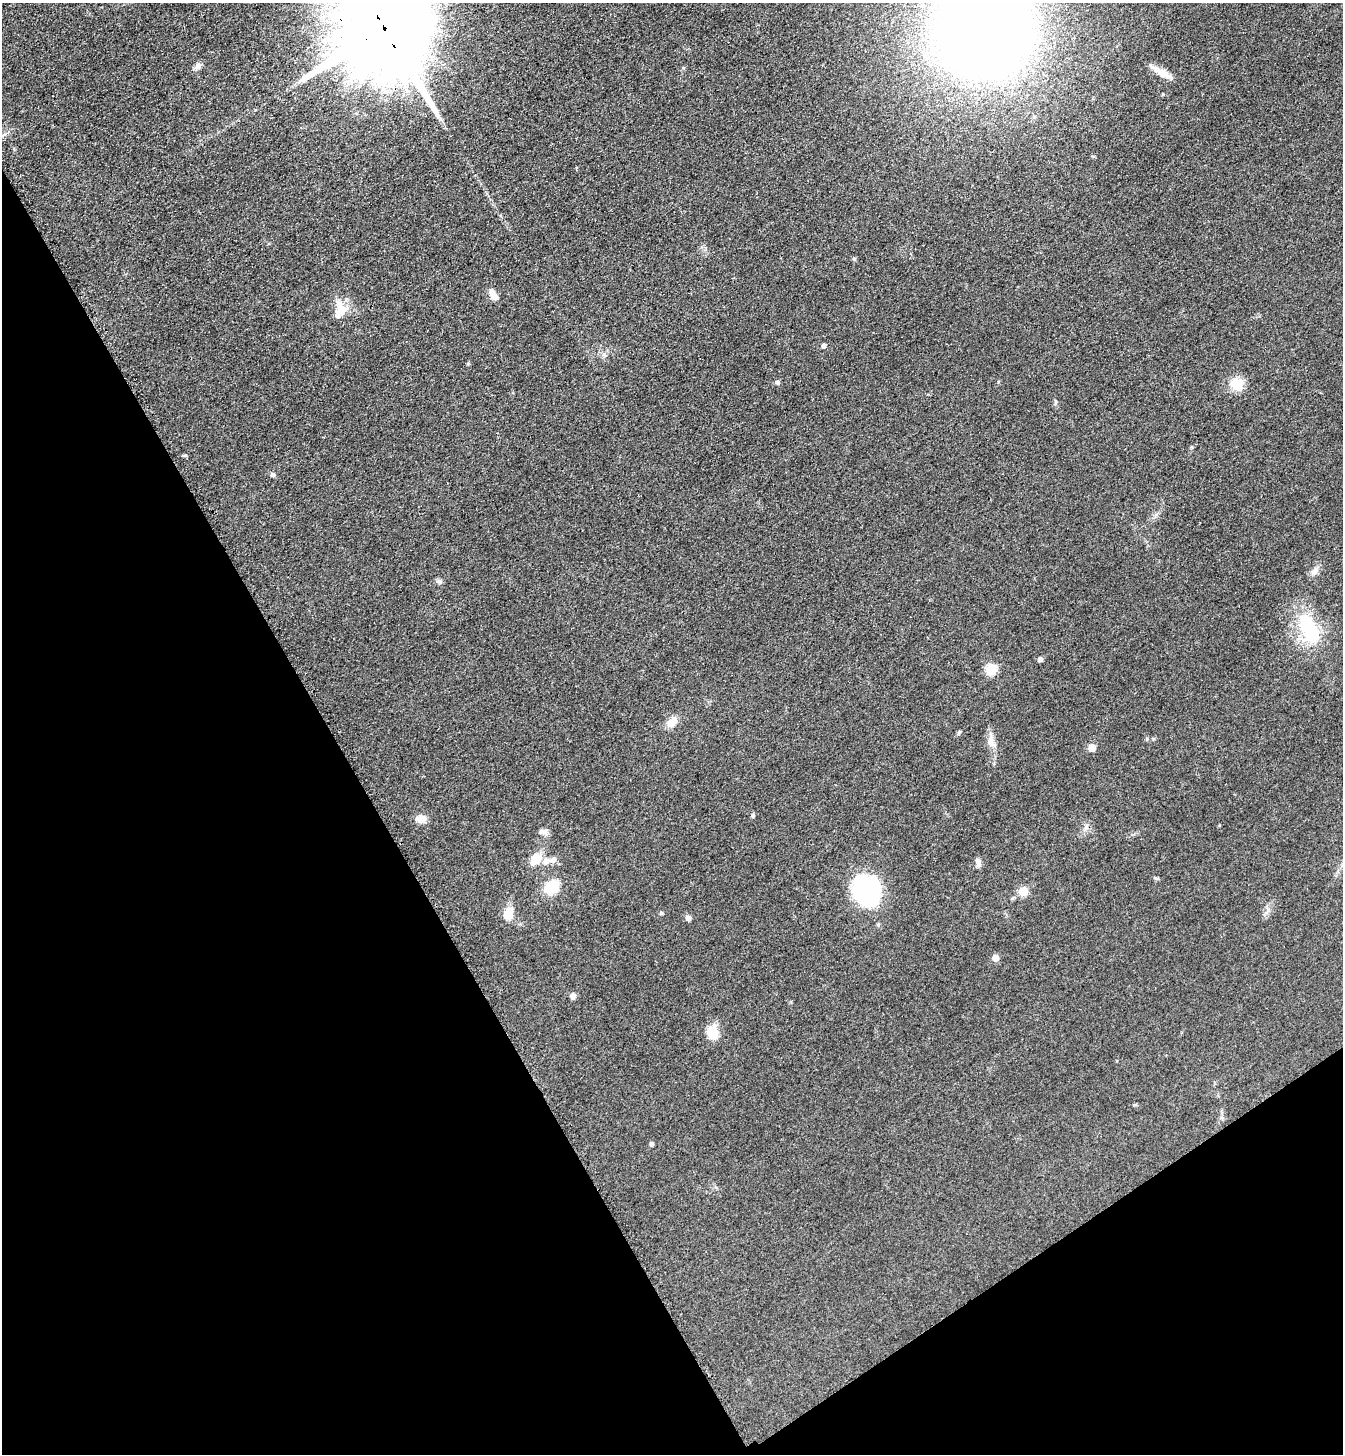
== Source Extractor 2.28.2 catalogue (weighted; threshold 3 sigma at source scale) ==
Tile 14 of 4 x 4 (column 2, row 4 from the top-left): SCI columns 1521-2861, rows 31-1482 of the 5861 x 5869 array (HDU 1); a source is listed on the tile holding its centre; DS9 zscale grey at full resolution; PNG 1345 x 1456 px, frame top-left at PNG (2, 3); no overlay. Shown black and unused: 31% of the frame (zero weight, under 3 of 4 exposures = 3% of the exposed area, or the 3 px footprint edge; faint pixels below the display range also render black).
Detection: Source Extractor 2.28.2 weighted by HDU 2 'WHT'; one run over the whole footprint, this tile lists its part. Background 0.0774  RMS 0.0093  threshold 0.042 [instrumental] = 3 sigma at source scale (4.5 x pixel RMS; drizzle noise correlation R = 1.50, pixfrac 1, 0.05/0.05 arcsec/px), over >= 5 px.
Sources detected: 42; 2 inside a brighter listed object's ellipse — not listed separately; the other 40 listed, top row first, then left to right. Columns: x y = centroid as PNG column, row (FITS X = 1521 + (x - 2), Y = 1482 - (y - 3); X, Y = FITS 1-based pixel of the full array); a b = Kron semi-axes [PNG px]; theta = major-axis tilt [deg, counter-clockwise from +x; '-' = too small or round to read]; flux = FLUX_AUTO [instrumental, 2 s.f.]
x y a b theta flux
983 28 54 53 - 2000
385 29 30 24 -65 24000
198 66 11 8 42 3.8
1164 74 17 10 -34 8.8
302 79 7 4 20 2.5
854 259 5 5 - 1.3
493 295 13 7 -62 7.2
340 310 18 13 73 16
824 346 5 5 - 2.8
777 382 5 5 - 2.5
1237 384 12 12 - 18
185 455 5 5 - 1.2
273 475 5 4 - 2.5
1315 571 16 7 54 4.9
439 581 8 5 -20 2.2
1308 628 40 19 -65 57
1040 659 4 4 - 3.8
991 669 6 5 - 58
672 722 14 9 51 9.7
959 733 7 4 70 1.3
1147 739 5 3 - 1
991 743 13 9 -64 6.5
1092 748 5 5 - 15
753 815 5 4 - 1.2
421 819 12 10 -1 7.7
1086 828 7 6 - 2.9
543 832 12 6 9 3.7
535 859 17 11 54 13
552 860 11 7 32 4.3
978 863 11 6 -85 3.7
552 887 17 13 45 22
867 891 31 26 -63 110
1023 891 5 5 - 32
661 913 5 5 - 1.3
508 914 14 10 70 14
688 918 5 5 - 4.6
995 958 5 5 - 11
573 995 7 6 - 2.9
712 1033 13 11 -76 18
651 1144 5 4 - 2.5
Overlapping masked pixels (flux is a lower limit): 1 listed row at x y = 385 29
Isophote crosses this tile's border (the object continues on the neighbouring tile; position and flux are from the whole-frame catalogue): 2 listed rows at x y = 983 28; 385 29
Unlisted compact peaks at least as high as the median listed source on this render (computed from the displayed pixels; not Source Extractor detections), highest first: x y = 1155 878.